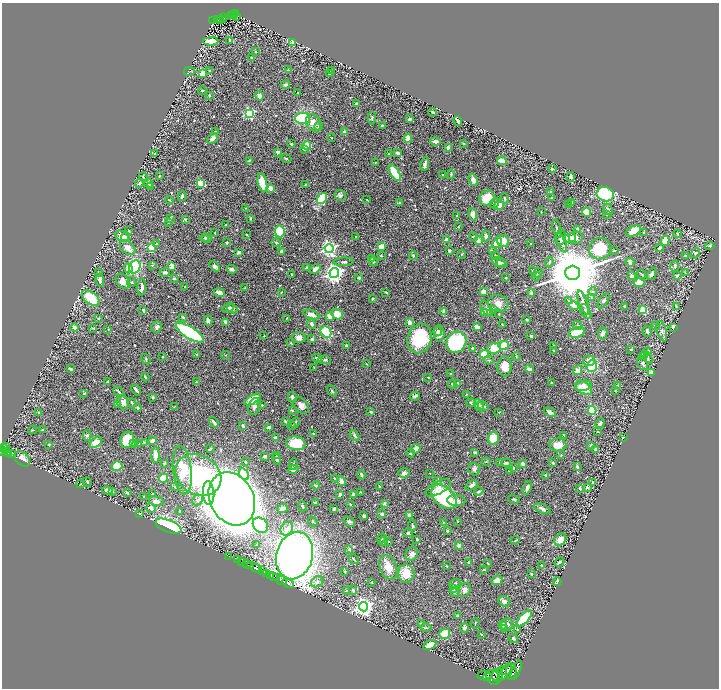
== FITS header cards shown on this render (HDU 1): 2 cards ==
NAXIS1  =                 1434
NAXIS2  =                 1372

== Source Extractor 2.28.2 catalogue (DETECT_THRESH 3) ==
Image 1434 x 1372 px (HDU 1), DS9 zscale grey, zoomed out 1/2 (1 PNG px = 2 x 2 image px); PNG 721 x 690 px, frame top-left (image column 2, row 1371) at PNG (2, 3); each listed source drawn as its Kron ellipse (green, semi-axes under 4 px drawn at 4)
Background 0.446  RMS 0.013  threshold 0.0403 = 3 sigma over >= 5 px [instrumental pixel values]
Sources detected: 698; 27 cannot appear on this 1/2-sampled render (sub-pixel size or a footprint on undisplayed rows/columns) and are neither listed nor drawn; of the other 671, the 500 brightest by FLUX_AUTO listed and drawn (171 fainter detections omitted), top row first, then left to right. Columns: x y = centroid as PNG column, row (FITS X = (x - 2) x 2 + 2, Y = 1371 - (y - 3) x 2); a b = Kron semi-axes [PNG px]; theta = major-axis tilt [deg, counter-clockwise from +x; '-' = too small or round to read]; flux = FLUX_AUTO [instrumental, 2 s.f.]
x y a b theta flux
236 14 2 1 - 19
234 15 2 1 - 9.7
231 16 2 2 - 36
237 16 2 1 - 12
223 18 2 1 - 16
217 19 2 1 - 21
224 20 2 1 - 7.6
213 21 2 1 - 38
221 21 3 1 - 2.6
230 40 3 2 - 4.7
211 41 7 4 3 57
293 42 2 2 - 33
256 51 3 2 - 1.9
251 58 3 2 - 3.6
210 70 3 2 - 1.8
288 70 3 2 - 2.2
189 71 5 3 - 2.9
332 71 3 2 - 3
203 73 3 3 - 33
330 74 3 2 - 3.3
285 85 5 4 - 5
202 90 4 2 - 2.3
298 93 3 2 - 2.3
209 95 3 2 - 2.3
259 96 4 3 - 11
356 104 3 3 - 2.7
433 112 4 2 - 6.5
249 113 4 3 - 270
303 118 7 5 2 150
372 118 6 3 87 4.2
409 119 3 3 - 5.5
458 121 5 2 - 4.3
313 123 9 7 -62 22
382 125 4 3 - 2.6
319 126 4 3 - 3.4
215 131 4 2 - 1.7
345 132 3 3 - 13
213 138 6 3 39 15
332 138 2 2 - 1.9
408 138 4 3 - 40
435 141 5 3 - 18
464 143 3 2 - 1.6
291 144 3 3 - 2.2
307 145 4 4 - 54
448 147 3 2 - 11
304 149 4 3 - 2.9
278 152 3 2 - 8.6
398 153 3 2 - 12
155 154 3 2 - 3
388 154 2 2 - 2.1
286 158 5 2 - 2.4
249 160 3 2 - 2.2
502 161 4 3 - 21
375 162 2 2 - 1.8
425 164 7 3 78 10
552 169 3 3 - 3.6
395 173 9 4 -57 110
451 174 4 2 - 2
443 175 3 2 - 1.6
159 176 3 2 - 2.3
144 177 5 3 - 3.1
571 177 4 3 - 6.8
473 180 6 4 -67 12
139 183 4 4 - 5.1
148 183 5 3 - 9.4
201 183 4 3 - 96
262 183 9 4 -78 53
305 184 3 2 - 1.6
150 186 3 3 - 2.1
270 188 3 3 - 13
551 192 3 2 - 2.7
605 194 9 7 -20 230
340 195 5 5 - 5.9
182 196 4 3 - 6.6
322 198 6 4 54 140
487 198 8 7 - 57
552 198 2 2 - 4.7
505 199 5 3 - 5.4
169 200 4 2 - 1.6
367 200 3 2 - 1.8
572 202 3 2 - 1.6
400 203 3 2 - 3.9
495 203 5 4 - 4.6
499 205 5 4 - 34
569 205 2 2 - 2.6
246 208 3 2 - 1.8
608 210 6 3 -60 7.7
541 212 2 1 - 1.6
587 212 4 4 - 54
473 214 6 4 -82 16
607 215 2 2 - 1.7
457 216 2 2 - 2.3
250 218 3 2 - 3.7
170 219 4 2 - 3.2
185 219 3 3 - 2.7
168 222 3 2 - 1.7
226 225 3 3 - 2
458 227 2 2 - 1.6
557 229 9 2 -73 3.6
578 229 4 3 - 7.4
129 231 3 3 - 3.1
280 231 6 5 - 94
634 231 8 5 30 47
644 232 3 2 - 3.4
215 233 3 2 - 2.2
677 234 4 3 - 2.6
247 235 2 2 - 1.8
122 236 7 5 -30 24
486 236 5 4 - 7.1
125 237 5 4 - 12
356 237 3 3 - 2.1
473 237 4 3 - 2.7
561 237 8 5 83 9.8
205 238 4 3 - 3.1
207 238 5 4 - 4.3
570 238 6 4 11 21
576 238 7 6 - 11
447 240 3 3 - 25
478 240 3 3 - 12
503 241 6 5 - 29
665 241 5 3 - 46
562 242 10 3 -70 9.3
227 243 2 2 - 3.7
276 243 4 4 - 3.4
497 243 5 4 - 63
157 244 4 3 - 2
531 244 2 2 - 2.7
381 246 3 3 - 31
710 246 4 3 - 3.2
128 248 9 6 -38 21
151 248 4 3 - 60
329 248 4 4 - 670
660 248 4 3 - 3.7
600 249 11 10 - 110
281 251 3 2 - 6
449 251 2 2 - 3
492 251 4 2 - 1.6
614 251 3 2 - 1.8
239 252 4 2 - 7
695 253 5 3 - 3.4
462 254 5 3 - 2.8
381 256 3 2 - 2.3
413 256 4 3 - 3.6
495 256 4 3 - 3
685 256 3 3 - 3.8
372 258 4 3 - 3.5
344 262 10 3 1 6
373 262 5 3 - 3.1
499 262 7 5 -23 7.5
549 262 5 3 - 3.6
630 262 5 3 - 15
502 263 5 3 - 4.9
152 265 4 2 - 1.6
172 266 3 2 - 58
214 266 6 4 -49 7.3
675 266 5 3 - 6
135 267 7 5 64 260
128 268 5 4 - 13
306 268 3 2 - 2.9
232 269 5 3 - 12
315 269 6 3 36 18
533 270 4 2 - 2.8
98 272 4 2 - 1.6
165 272 5 3 - 6.5
334 273 5 4 - 1200
538 273 5 3 - 3.1
572 273 7 7 - 27000
685 273 4 2 - 1.7
641 274 5 2 - 2.9
652 274 6 3 65 6.6
292 275 2 2 - 2.3
677 275 3 3 - 4
536 276 4 3 - 3
632 276 3 3 - 7
174 278 3 3 - 6.7
359 278 4 2 - 3
506 278 2 2 - 2
100 280 6 3 -84 9
123 281 8 6 -51 25
132 282 4 2 - 1.8
639 283 5 4 - 23
142 287 8 3 84 14
185 287 2 2 - 2
245 288 2 2 - 2.2
219 292 5 3 - 14
281 292 3 2 - 2.1
386 292 3 2 - 2.3
483 292 4 3 - 20
593 292 4 4 - 3.5
531 293 3 3 - 3
91 298 10 6 -39 95
592 298 4 3 - 6.6
372 299 3 2 - 3.6
568 300 4 4 - 3.6
604 301 9 4 58 6.2
498 303 10 8 -12 20
583 303 12 3 -70 10
574 306 5 3 - 24
625 306 3 3 - 2.1
677 307 4 3 - 3.1
228 308 6 4 24 6.6
486 308 9 3 -63 6
232 309 6 4 -37 5.3
493 309 4 3 - 4.3
143 310 3 2 - 5.9
643 310 3 3 - 73
444 311 3 2 - 19
586 311 8 4 -61 13
484 312 3 3 - 24
311 314 8 4 -19 17
337 314 6 5 - 29
499 314 2 2 - 1.8
330 316 4 3 - 39
183 317 3 3 - 3.7
98 318 3 2 - 2.4
286 318 3 2 - 1.7
527 319 2 2 - 4
208 321 5 3 - 8.5
226 322 4 3 - 13
410 323 3 3 - 25
312 324 5 4 - 6.1
502 325 3 2 - 1.8
578 325 5 3 - 2.9
655 326 3 2 - 1.6
157 327 6 5 - 5.6
477 327 4 2 - 10
674 327 3 2 - 24
75 328 4 4 - 11
93 328 4 3 - 2.1
108 329 3 2 - 1.6
438 331 4 4 - 7.2
647 331 5 3 - 5
662 331 10 5 -76 8.8
326 332 6 5 - 92
577 332 8 5 17 73
190 333 16 5 -32 450
603 333 6 4 81 9.2
439 334 8 5 -83 18
264 336 2 2 - 1.6
531 336 2 2 - 4.5
299 337 7 5 -7 14
419 338 15 12 74 150
312 339 3 3 - 7.3
456 342 11 9 55 220
291 343 3 2 - 1.7
346 345 2 2 - 3.2
504 345 5 4 - 49
553 346 2 2 - 2.8
473 348 2 2 - 11
494 348 7 5 6 51
631 349 3 2 - 2.8
554 350 3 3 - 1.9
648 352 3 3 - 7.4
197 354 3 2 - 2.3
484 354 4 3 - 50
226 355 4 3 - 1.9
516 356 4 2 - 1.9
643 356 4 3 - 2.1
163 357 2 2 - 1.9
647 357 7 3 -51 7.4
317 358 5 2 - 5.5
146 359 5 3 - 2.5
325 360 6 3 -11 3.9
489 360 5 3 - 3
589 361 6 5 - 15
643 363 7 5 -66 8.6
366 364 2 2 - 1.7
505 366 10 7 88 38
592 366 6 5 - 91
314 368 2 2 - 2.1
70 369 3 2 - 5
529 369 5 3 - 12
578 370 5 4 - 14
651 373 3 3 - 23
450 374 3 2 - 3.3
145 377 4 2 - 4
428 377 2 2 - 2.1
108 381 3 2 - 3.5
196 382 3 3 - 2.2
551 382 3 2 - 2.5
452 384 4 3 - 3.9
458 384 3 3 - 7
618 385 3 3 - 4.4
583 386 8 5 14 33
584 388 9 6 -36 43
136 390 6 2 -52 6.8
615 390 3 3 - 1.6
332 391 6 3 -56 2.9
119 392 6 2 -48 4.3
84 393 4 3 - 2.6
466 395 3 2 - 2.2
415 396 5 3 - 4.9
153 397 4 3 - 3
292 397 5 3 - 9.4
252 399 9 4 31 37
123 402 7 5 -71 14
132 403 5 2 - 3.3
471 403 5 3 - 3.8
117 404 4 3 - 4.7
262 405 2 2 - 2
301 405 9 6 -49 15
479 405 6 4 -58 7.4
174 406 4 3 - 1.8
254 406 9 6 69 9.8
483 406 6 3 -25 5.8
138 407 4 3 - 3.8
292 410 4 2 - 1.9
592 410 4 4 - 93
371 412 4 4 - 3.2
499 412 4 2 - 1.6
550 412 6 4 -27 14
38 413 4 3 - 2.3
285 421 3 2 - 2.1
214 422 6 2 -52 7.1
295 423 6 3 64 3.4
600 423 5 4 - 7.5
292 425 3 2 - 2.2
243 426 4 2 - 6
268 427 3 2 - 12
33 430 4 2 - 2.2
42 430 4 3 - 2.7
598 432 2 2 - 1.7
313 433 3 2 - 2.4
87 435 5 4 - 5
564 435 2 1 - 1.6
355 436 6 3 -58 5.3
623 437 2 2 - 3.9
275 438 4 3 - 7.4
493 438 6 5 - 61
127 440 8 6 72 48
152 441 4 3 - 8
96 442 7 4 39 46
144 442 4 3 - 2.1
134 443 3 3 - 2
296 443 10 6 -11 87
49 444 3 3 - 2.3
139 444 4 2 - 1.7
558 445 8 6 4 26
591 445 3 3 - 7.3
6 446 3 2 - 140
5 448 3 2 - 150
3 449 6 3 66 210
210 449 4 2 - 2.9
416 449 5 3 - 38
595 449 3 2 - 4.7
7 452 2 1 - 89
475 452 4 3 - 3.1
9 453 2 2 - 93
410 453 4 3 - 3.2
11 454 2 1 - 9.1
155 455 8 3 -90 38
561 455 4 3 - 1.6
265 456 3 3 - 9.9
276 456 3 2 - 2.9
22 459 9 6 -42 14
277 459 6 2 -74 11
245 462 3 2 - 2.4
486 462 4 3 - 2.3
500 462 3 2 - 2
164 463 3 3 - 2.6
506 463 5 3 - 5.1
553 463 4 3 - 4.7
293 464 6 2 82 2.2
523 464 4 3 - 5.6
117 466 5 4 - 83
577 467 3 3 - 6.8
513 468 3 2 - 2.2
293 469 5 4 - 13
474 469 6 6 - 7.7
182 470 24 9 -84 100
510 471 4 2 - 2.5
404 473 6 5 - 9.4
430 473 2 1 - 1.6
244 474 6 4 -59 74
198 475 24 19 -33 390
361 475 5 3 - 5.5
546 475 3 2 - 4.2
164 478 4 4 - 52
334 478 3 2 - 2.6
438 480 4 3 - 3.8
341 481 5 4 - 12
87 482 5 2 - 3.3
593 482 4 3 - 2.5
81 484 4 2 - 1.6
316 485 4 2 - 3.4
472 485 7 3 35 9.9
175 487 3 2 - 1.9
379 487 3 2 - 3.8
438 488 14 6 28 17
527 488 7 3 69 9.1
580 488 4 3 - 3.1
587 488 3 3 - 3.6
108 490 5 3 - 14
112 491 4 3 - 4
479 491 5 3 - 3.3
361 492 3 2 - 1.6
127 493 4 2 - 3.8
209 493 12 5 -86 66
153 494 3 3 - 3.3
340 494 4 3 - 5.4
353 494 4 3 - 7.5
144 496 3 2 - 1.7
444 497 14 9 -43 180
232 499 28 22 -62 4000
514 499 6 3 -14 3.7
198 500 6 4 45 7.4
156 501 7 4 -11 16
456 501 9 5 -7 11
315 502 3 3 - 2.8
384 503 3 3 - 4.3
350 504 3 2 - 1.7
302 506 5 3 - 4.2
151 508 5 3 - 10
282 508 5 3 - 12
334 509 3 2 - 4.9
542 509 9 3 -26 8.6
179 511 3 2 - 1.7
139 514 3 2 - 2.6
382 514 4 3 - 6.2
409 515 3 3 - 11
364 516 3 2 - 5
313 521 5 3 - 3
349 521 6 4 -30 5
458 521 3 2 - 1.7
443 523 4 2 - 1.8
260 525 8 6 -46 84
168 526 14 6 -21 390
412 526 5 2 - 3.3
287 529 7 6 - 12
447 531 2 2 - 4.4
408 533 5 4 - 4.1
382 538 5 3 - 3
417 539 3 2 - 2.7
560 539 7 5 50 25
515 540 4 2 - 1.9
384 541 4 3 - 3.7
388 542 3 3 - 2.3
257 544 4 2 - 1.8
459 545 3 3 - 11
349 549 2 2 - 5.5
412 554 7 6 - 12
229 556 2 1 - 12
295 556 24 18 75 4200
354 559 5 2 - 2.3
238 560 2 2 - 130
242 562 2 1 - 62
469 562 4 3 - 2.7
560 562 5 2 - 3.3
247 564 5 2 - 460
488 564 3 2 - 1.6
542 565 4 3 - 2.9
251 566 3 2 - 240
446 566 2 2 - 2.1
388 567 12 8 -69 33
256 568 6 2 -22 910
484 570 3 2 - 1.9
262 571 4 3 - 310
345 571 3 2 - 2.2
266 573 3 1 - 200
406 573 9 8 - 37
531 574 2 2 - 2
270 575 3 2 - 370
273 577 2 1 - 110
276 578 3 2 - 100
282 580 5 2 - 660
497 580 5 4 - 18
317 582 7 5 33 8.1
372 582 3 3 - 2
557 582 4 3 - 6.2
288 583 6 2 -27 760
455 583 6 3 22 3.7
453 589 3 3 - 7.4
353 590 4 3 - 5
465 590 7 5 57 10
347 591 3 3 - 7.3
454 592 3 2 - 3.7
504 601 6 5 - 8.5
363 607 4 4 - 1200
457 616 3 3 - 4.3
524 618 10 4 47 120
475 623 5 2 - 1.6
422 624 3 2 - 9.2
503 625 5 3 - 3.5
507 625 6 5 - 14
426 628 5 3 - 3.3
464 628 4 4 - 9.9
504 628 3 2 - 5.1
517 630 3 3 - 1.9
445 634 5 5 - 58
481 634 2 2 - 1.9
513 639 5 3 - 7
430 645 7 3 25 37
502 670 5 3 - 1100
516 670 10 4 67 1600
505 672 10 3 53 1700
511 672 8 5 86 1500
484 675 7 3 1 1300
497 675 6 5 - 1300
487 677 4 3 - 760
493 677 8 6 -55 2000
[171 fainter detections neither listed nor drawn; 27 sub-pixel or undisplayed-footprint detections neither listed nor drawn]